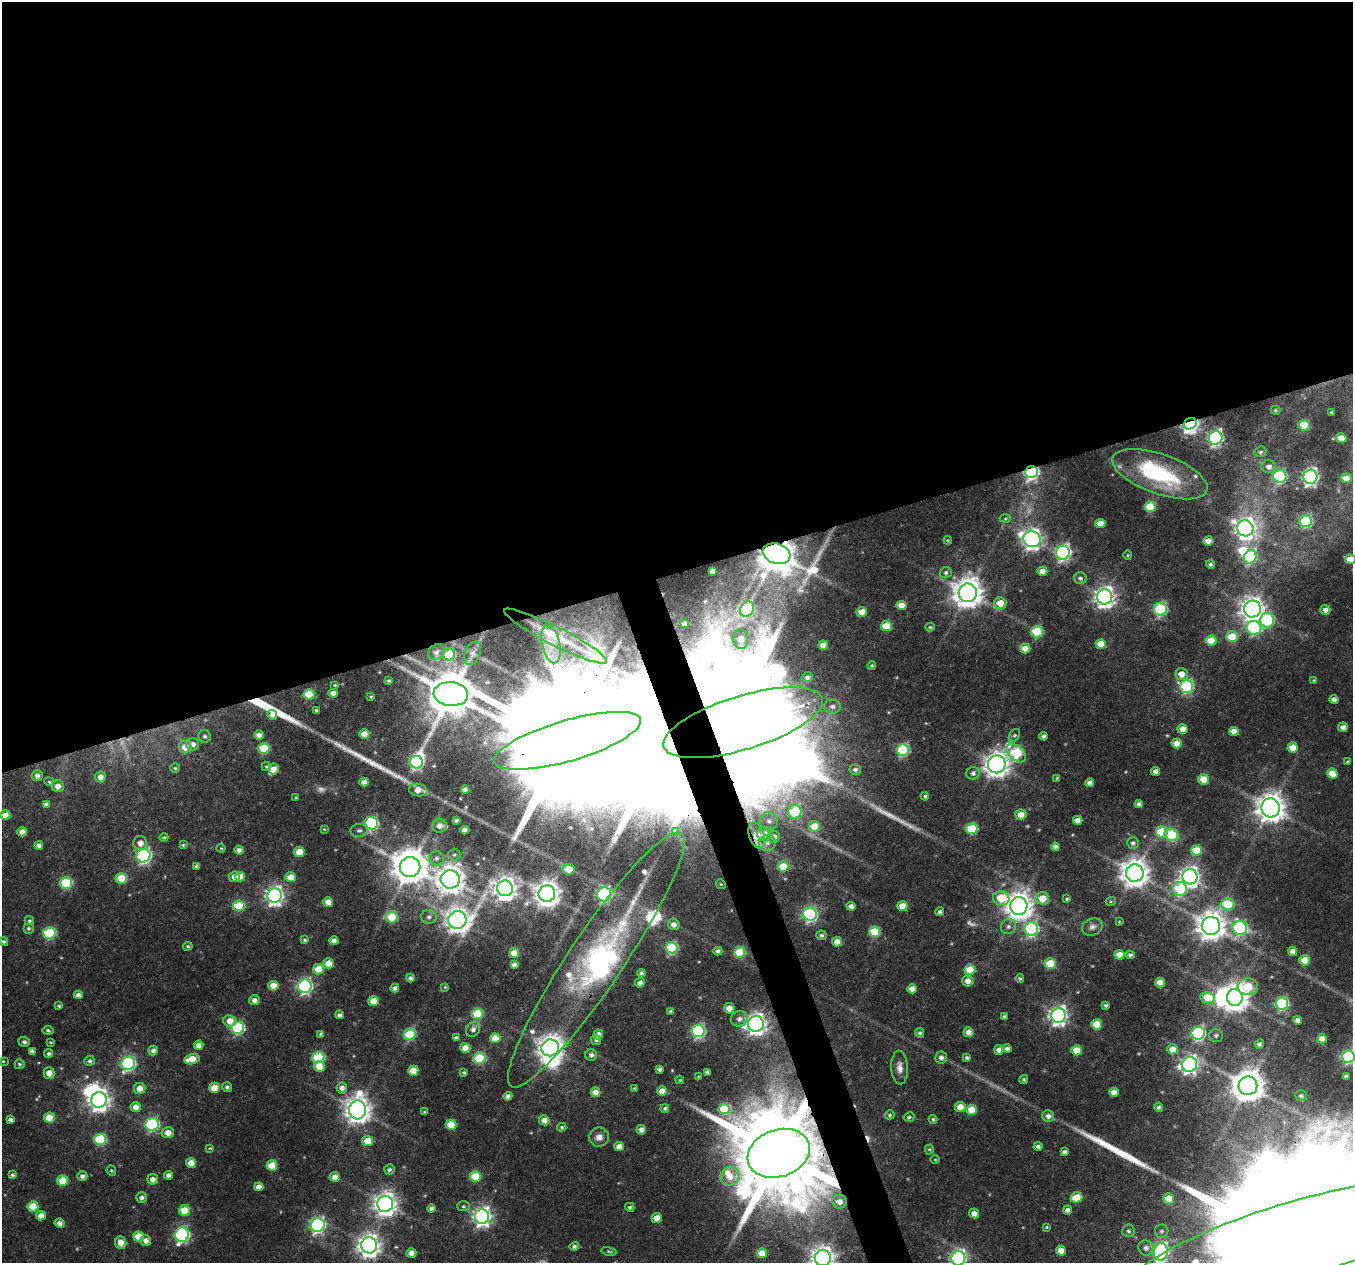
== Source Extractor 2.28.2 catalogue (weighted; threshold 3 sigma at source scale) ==
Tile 2 of 4 x 4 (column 2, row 1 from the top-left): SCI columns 1352-2702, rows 3851-5111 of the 5404 x 5232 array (HDU 1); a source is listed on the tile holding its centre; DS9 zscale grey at full resolution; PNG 1355 x 1265 px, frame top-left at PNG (2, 2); each listed source drawn as its Kron ellipse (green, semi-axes under 4 px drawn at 4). Shown black and unused: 47% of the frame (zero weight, under 3 of 4 exposures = <1% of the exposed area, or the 3 px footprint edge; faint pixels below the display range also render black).
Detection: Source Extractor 2.28.2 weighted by HDU 2 'WHT'; one run over the whole footprint, this tile lists its part. Background 0.0432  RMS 0.0028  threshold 0.0126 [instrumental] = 3 sigma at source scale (4.5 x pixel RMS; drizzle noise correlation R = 1.50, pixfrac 1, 0.0396/0.0396 arcsec/px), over >= 5 px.
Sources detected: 419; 6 too faint to see at this stretch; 13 inside a brighter object's white glare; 1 cosmic-ray / hot-pixel residue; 4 long thin detections or spike segments (spike, bleed or trail) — neither listed nor drawn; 11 inside a brighter listed object's ellipse — not listed separately; the other 384 listed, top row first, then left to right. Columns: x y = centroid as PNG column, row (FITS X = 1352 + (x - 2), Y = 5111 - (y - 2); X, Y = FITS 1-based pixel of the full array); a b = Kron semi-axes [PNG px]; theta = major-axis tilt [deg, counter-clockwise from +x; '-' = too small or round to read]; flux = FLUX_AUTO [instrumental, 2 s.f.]
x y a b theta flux
1275 410 5 4 - 0.37
1331 412 3 3 - 0.28
1190 424 7 5 31 120
1304 425 6 5 - 12
1216 438 7 7 - 69
1341 438 5 5 - 5.2
1260 452 6 5 - 0.67
1269 467 7 6 - 1.6
1031 472 6 6 - 70
1160 474 50 20 -20 27
1280 476 6 6 - 37
1310 477 7 7 - 92
1346 478 5 5 - 4.8
1150 507 5 5 - 13
1005 519 5 3 - 0.34
1306 521 6 6 - 28
1100 523 5 4 - 3.8
1245 528 8 8 - 180
1032 539 9 8 - 160
948 540 4 3 - 0.27
1208 541 5 4 - 2.8
1063 553 7 7 - 73
777 554 14 10 -18 760
1128 555 5 3 - 0.32
1250 557 7 6 - 30
1350 559 5 5 - 4.3
1210 564 4 4 - 0.61
712 571 4 4 - 1.5
1042 571 5 4 - 2.8
946 573 6 5 - 0.83
1080 578 6 6 - 0.92
968 593 9 9 - 470
1105 597 8 7 - 180
1000 603 6 6 - 4.9
901 605 5 4 - 3.3
747 609 8 6 56 21
1160 609 6 6 - 40
1252 609 8 8 - 260
1325 610 5 5 - 1.5
862 612 5 5 - 4.1
1267 620 7 7 - 31
684 624 4 4 - 2
886 626 5 5 - 12
930 627 5 4 - 0.42
1254 628 7 7 - 40
1037 632 6 5 - 21
555 636 57 9 -27 8.4
1232 637 6 5 - 8.7
741 639 10 7 -84 4.4
1211 641 5 5 - 6.5
551 644 19 9 -77 4.2
1101 644 5 5 - 4.3
823 645 5 4 - 3.6
1025 649 5 5 - 4.8
436 652 9 7 40 1.1
472 653 12 7 65 1.5
449 655 6 6 - 17
872 665 4 4 - 0.4
1181 674 6 6 - 2.9
808 677 5 5 - 1
1314 680 4 3 - 0.29
389 681 4 3 - 0.51
335 685 4 3 - 0.31
1187 686 6 6 - 44
333 693 5 4 - 2
309 694 5 5 - 12
451 694 17 12 -5 1500
371 697 3 3 - 0.32
1334 699 4 4 - 1.3
832 707 8 7 - 1.3
316 710 4 4 - 0.41
272 715 5 4 - 1.2
743 723 83 27 17 23000
1343 727 5 4 - 1.6
1183 729 5 5 - 3.2
1234 731 5 4 - 2.5
364 734 5 5 - 3.4
259 735 5 4 - 2.2
1014 735 7 5 53 0.57
205 736 6 6 - 0.73
1044 736 4 4 - 1
568 741 76 20 16 22000
1177 743 5 5 - 3.6
193 744 6 6 - 1.7
185 747 6 6 - 3.5
1293 747 5 5 - 4.5
264 748 5 5 - 14
903 750 6 6 - 31
1016 753 11 7 -42 27
416 762 6 6 - 52
1348 762 3 3 - 0.36
997 764 9 8 - 250
266 767 4 4 - 0.33
175 768 5 5 - 0.49
274 769 5 5 - 2.8
855 770 5 5 - 0.85
1156 772 4 4 - 2.2
973 773 6 6 - 0.98
1332 773 5 5 - 4.6
37 776 5 5 - 1.1
100 777 5 5 - 2
1057 778 4 4 - 0.35
1204 780 5 5 - 6.3
49 782 5 4 - 0.38
364 782 4 4 - 1.7
1090 783 4 4 - 1.6
58 786 6 6 - 2.1
465 789 4 4 - 1.5
418 790 9 6 -10 2.4
925 796 4 4 - 0.49
296 797 3 2 - 0.25
46 804 4 4 - 1.2
1139 804 4 4 - 1.1
1271 808 9 9 - 410
795 812 7 6 - 23
5 815 5 4 - 2.5
1021 815 5 5 - 3.3
456 820 4 3 - 0.7
1078 820 5 4 - 2.4
769 821 9 9 - 2
371 823 6 6 - 42
439 826 7 6 - 1.8
814 826 6 5 - 7.8
324 829 4 3 - 0.26
972 829 6 5 - 18
359 830 8 6 9 0.87
465 830 4 4 - 1.8
676 831 3 2 - 0.27
22 832 5 4 - 2.6
1162 832 6 5 - 13
765 834 7 7 - 2.9
757 835 13 7 -72 5.5
1171 835 7 6 - 26
164 837 4 3 - 0.41
774 837 6 6 - 1.9
140 843 7 7 - 2
767 843 8 8 - 1.5
1133 843 6 5 - 0.92
39 845 4 4 - 1.1
183 845 4 4 - 0.37
1055 847 4 4 - 1
221 848 4 4 - 0.3
239 850 5 4 - 1.6
1196 850 5 5 - 8.5
299 852 5 5 - 6.7
454 854 6 6 - 0.57
143 856 7 7 - 68
436 858 7 7 - 1.1
197 866 4 4 - 0.73
783 866 5 5 - 9.7
410 867 10 10 - 720
569 869 6 5 - 6.6
1135 873 9 9 - 390
235 877 5 5 - 2.1
240 877 5 5 - 3.3
290 877 5 5 - 3.8
1190 877 7 7 - 150
121 878 5 5 - 11
450 879 9 9 - 370
66 883 6 5 - 24
721 884 5 4 - 0.42
505 888 8 8 - 230
1180 889 7 7 - 23
547 894 8 8 - 320
604 894 7 7 - 68
275 896 7 7 - 130
1001 898 8 7 - 10
1042 898 6 6 - 5
1067 899 4 3 - 0.35
1111 901 5 3 - 0.3
328 902 5 4 - 3.1
1228 904 6 5 - 14
239 906 6 5 - 16
851 906 4 4 - 1.6
902 906 5 5 - 5.5
1019 906 9 8 - 340
940 912 4 4 - 0.81
810 914 7 6 - 57
392 917 6 5 - 15
429 917 8 7 - 1
457 920 9 9 - 250
29 921 4 4 - 0.48
1119 922 3 3 - 0.27
674 924 6 5 - 1.4
1008 926 8 7 - 1.1
1211 926 9 9 - 390
1092 927 10 8 25 1.3
28 928 5 5 - 0.62
1240 928 7 7 - 48
1031 929 7 6 - 48
875 932 5 5 - 15
49 933 6 6 - 27
821 935 5 5 - 0.75
305 940 4 3 - 0.48
334 941 4 4 - 1.6
4 942 4 4 - 0.52
837 942 5 5 - 2.8
188 946 5 4 - 0.48
672 948 6 5 - 26
718 951 4 4 - 1
740 952 5 5 - 12
1292 952 4 4 - 1.8
514 953 5 5 - 4.5
1119 955 5 5 - 3.3
1130 955 4 4 - 0.7
596 960 153 27 56 72
1305 960 5 5 - 9
328 963 5 5 - 4.2
1050 964 5 5 - 12
514 965 4 4 - 1.1
318 969 5 5 - 7.6
970 970 5 5 - 11
641 973 4 4 - 0.79
410 978 4 4 - 0.91
1020 978 4 4 - 0.49
968 981 5 5 - 2.3
1160 982 5 5 - 5
640 983 5 4 - 1.2
273 986 5 5 - 4.9
305 986 7 6 - 66
445 987 4 4 - 0.26
1248 987 10 8 1 12
395 988 4 4 - 1.2
912 989 5 4 - 2.5
78 995 4 4 - 1.3
1208 998 7 5 -9 11
1235 998 8 7 - 360
254 1000 5 5 - 1.6
374 1001 5 5 - 6
1282 1003 6 6 - 37
1106 1005 3 3 - 0.59
59 1006 4 3 - 0.43
729 1008 5 5 - 2.8
671 1011 4 4 - 0.71
478 1014 5 5 - 15
339 1015 4 4 - 0.91
1058 1016 7 7 - 130
1005 1017 4 3 - 0.8
739 1019 8 7 - 1.6
1298 1020 4 4 - 1.4
230 1021 6 5 - 3.5
756 1024 8 8 - 180
1097 1024 5 5 - 8.8
238 1028 6 6 - 39
473 1029 8 6 57 1.3
48 1030 5 4 - 0.59
698 1031 6 6 - 52
968 1032 5 5 - 2.4
920 1033 5 4 - 0.66
1198 1033 6 6 - 51
321 1034 4 4 - 0.67
410 1034 6 5 - 23
598 1035 5 5 - 2
1216 1035 7 6 - 0.75
456 1038 4 3 - 0.64
495 1038 5 5 - 6.7
1322 1039 5 4 - 4.2
596 1040 5 4 - 0.81
24 1042 5 5 - 0.74
50 1042 3 2 - 0.27
1259 1044 5 4 - 1
199 1045 5 5 - 2.4
465 1048 5 5 - 4.5
550 1048 9 8 - 270
1007 1049 5 4 - 0.99
1172 1049 5 5 - 3.6
153 1050 5 5 - 1.1
999 1050 5 4 - 1.6
1077 1050 5 5 - 5.3
32 1051 4 4 - 1.1
49 1053 4 4 - 0.76
591 1055 6 5 - 1
318 1057 6 6 - 25
941 1057 6 6 - 1.3
1348 1057 6 6 - 49
479 1058 6 5 - 25
967 1058 4 3 - 0.56
192 1059 8 5 13 6.5
3 1061 3 3 - 0.25
90 1061 5 5 - 0.77
128 1063 7 6 - 55
20 1064 5 5 - 0.55
1189 1064 8 7 - 100
319 1066 5 5 - 4.6
900 1068 17 8 -86 2.3
659 1069 4 4 - 0.98
413 1071 5 5 - 5.8
464 1072 3 3 - 0.42
707 1072 4 4 - 0.73
49 1073 6 5 - 2.6
1346 1076 4 3 - 0.72
699 1077 4 3 - 0.31
1024 1079 4 4 - 0.56
680 1080 4 4 - 0.27
1248 1086 9 9 - 550
227 1087 5 5 - 0.74
140 1088 6 5 - 3.2
214 1088 5 5 - 4.6
342 1088 5 5 - 1.7
635 1088 4 3 - 0.43
662 1091 5 5 - 3
595 1092 5 5 - 3.3
1114 1092 4 4 - 2.3
508 1096 4 4 - 1.2
1301 1096 6 5 - 0.75
99 1100 8 7 - 190
136 1107 5 5 - 2
960 1107 5 5 - 4.2
1159 1107 4 4 - 0.64
665 1108 4 4 - 0.55
724 1109 5 5 - 15
357 1110 9 8 - 320
971 1110 5 5 - 6.7
425 1112 3 3 - 0.49
890 1115 5 4 - 0.5
1048 1116 6 5 - 1.4
909 1117 5 4 - 0.68
49 1118 5 5 - 6.8
933 1119 4 4 - 0.5
10 1120 4 3 - 0.81
544 1120 5 5 - 2.5
152 1124 7 6 - 46
451 1125 5 5 - 9.6
562 1127 5 4 - 0.5
641 1130 5 5 - 1.8
168 1133 6 5 - 2.7
599 1137 10 9 - 2
100 1139 6 5 - 22
368 1141 5 5 - 4.8
619 1146 5 4 - 2.6
1038 1146 4 4 - 0.88
210 1148 4 3 - 0.29
929 1149 5 4 - 0.41
1065 1152 4 4 - 1
779 1153 32 23 20 6600
935 1159 5 3 - 0.26
191 1163 5 5 - 4.3
272 1165 5 5 - 8.8
389 1170 5 5 - 0.72
111 1171 5 4 - 0.46
12 1175 3 3 - 0.58
169 1175 4 4 - 1.3
82 1176 5 4 - 1.1
475 1176 5 5 - 13
335 1177 5 5 - 2.5
730 1177 10 9 - 2.8
153 1179 5 5 - 1.9
63 1181 5 5 - 10
259 1187 4 4 - 2.2
142 1197 5 5 - 1.1
1077 1197 6 5 - 8.1
1169 1199 5 5 - 6.3
839 1202 7 6 - 2.1
385 1204 8 8 - 230
463 1206 6 5 - 0.49
33 1207 5 5 - 9.3
630 1207 5 4 - 0.64
432 1209 4 4 - 1.1
184 1210 5 5 - 6.9
1067 1210 4 4 - 1.1
974 1213 5 5 - 1.8
41 1216 5 5 - 2.3
482 1217 7 7 - 130
657 1218 5 5 - 4.4
60 1223 5 4 - 1.5
318 1225 7 7 - 74
1046 1227 4 3 - 0.31
1128 1231 6 6 - 0.77
1162 1231 7 6 - 0.82
182 1235 7 7 - 65
139 1236 5 5 - 6
146 1241 5 5 - 1.5
1289 1242 172 38 17 52000
121 1243 6 5 - 3
369 1245 8 8 - 230
574 1246 5 4 - 0.73
1146 1248 8 7 - 1.5
609 1251 8 3 -11 0.4
1061 1251 5 5 - 3.6
1161 1252 9 7 84 84
411 1253 5 4 - 1.8
762 1253 5 5 - 5.5
823 1258 8 8 - 230
958 1258 7 7 - 92
Overlapping masked pixels (flux is a lower limit): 19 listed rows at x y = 1190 424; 1031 472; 777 554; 1105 597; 451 694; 743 723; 568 741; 1162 832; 757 835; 450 879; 596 960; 305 986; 318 1057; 357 1110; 779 1153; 839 1202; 385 1204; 1289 1242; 369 1245
Isophote crosses this tile's border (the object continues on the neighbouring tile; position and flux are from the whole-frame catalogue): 6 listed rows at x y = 1350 559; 1348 1057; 1289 1242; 1161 1252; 823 1258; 958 1258